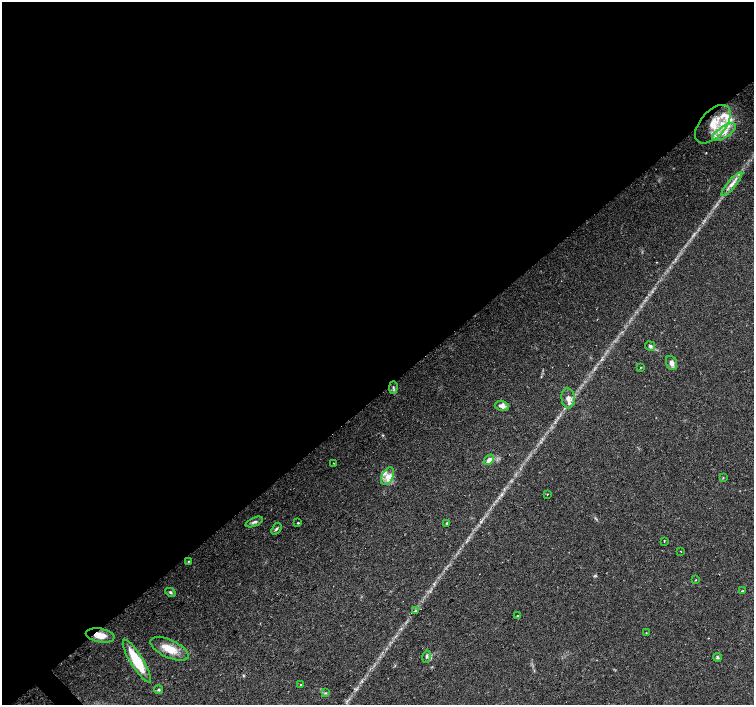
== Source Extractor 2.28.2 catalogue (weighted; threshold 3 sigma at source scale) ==
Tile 2 of 4 x 4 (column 2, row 1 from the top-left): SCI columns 1509-3011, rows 4434-5839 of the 6018 x 5986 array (HDU 1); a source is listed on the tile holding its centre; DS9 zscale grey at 2 x 2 block average (1 PNG px = mean of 2 x 2 image px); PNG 756 x 707 px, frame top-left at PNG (2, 2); each listed source drawn as its Kron ellipse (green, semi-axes under 4 px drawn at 4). Shown black and unused: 56% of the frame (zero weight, under 2 of 3 exposures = <1% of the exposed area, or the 3 px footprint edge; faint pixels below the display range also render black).
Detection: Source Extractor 2.28.2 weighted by HDU 2 'WHT'; one run over the whole footprint, this tile lists its part. Background 0.0339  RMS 0.0039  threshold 0.0178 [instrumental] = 3 sigma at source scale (4.5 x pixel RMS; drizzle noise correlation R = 1.50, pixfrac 1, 0.0396/0.0396 arcsec/px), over >= 5 px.
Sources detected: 42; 7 inside a brighter listed object's ellipse — not listed separately; the other 35 listed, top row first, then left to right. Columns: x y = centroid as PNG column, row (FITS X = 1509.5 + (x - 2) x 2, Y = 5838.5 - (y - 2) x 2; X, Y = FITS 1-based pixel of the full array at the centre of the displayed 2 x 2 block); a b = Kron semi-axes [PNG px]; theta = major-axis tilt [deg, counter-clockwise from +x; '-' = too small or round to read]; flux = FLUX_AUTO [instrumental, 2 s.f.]
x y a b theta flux
713 124 23 12 50 26
724 132 13 5 33 10
732 184 15 4 50 6.2
650 346 5 4 - 1.8
671 363 7 5 -67 4.3
641 367 3 2 - 0.53
393 387 6 2 87 1.2
568 398 10 6 -84 5.6
502 406 7 5 -14 4.7
489 460 6 4 45 4.3
333 463 2 2 - 0.46
387 476 9 5 62 6.8
723 478 3 2 - 0.51
547 494 2 2 - 0.39
254 522 9 3 22 2.5
298 523 3 2 - 0.62
447 523 4 3 - 1.2
276 529 6 3 54 1.5
664 541 2 2 - 0.8
681 552 2 2 - 0.32
189 561 3 2 - 0.53
696 580 2 2 - 0.45
742 591 3 2 - 0.84
170 592 5 3 - 1.4
415 611 3 2 - 0.76
517 615 2 2 - 1.1
646 633 2 2 - 0.45
100 635 14 7 -10 11
170 649 20 9 -25 16
427 657 6 3 76 1.8
717 657 4 4 - 1.3
137 661 25 6 -59 37
300 685 3 2 - 0.81
158 690 4 4 - 1.3
325 693 4 2 - 0.86
Overlapping masked pixels (flux is a lower limit): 1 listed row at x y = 100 635
Diffuse or blended objects may show on this block-average render without a row.